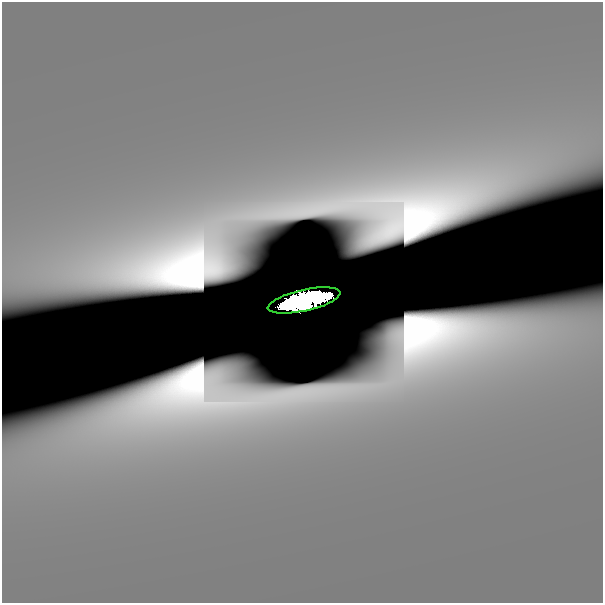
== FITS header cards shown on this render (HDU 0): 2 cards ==
NAXIS1  =                  601
NAXIS2  =                  601

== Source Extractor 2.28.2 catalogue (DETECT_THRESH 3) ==
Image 601 x 601 px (HDU 0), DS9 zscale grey, 1 PNG px = 1 image px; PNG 605 x 605 px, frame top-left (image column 1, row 601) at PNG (2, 2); each listed source drawn as its Kron ellipse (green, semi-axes under 4 px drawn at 4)
Background 6.39e-11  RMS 4.0e-11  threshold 1.19e-10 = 3 sigma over >= 5 px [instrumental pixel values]
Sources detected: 5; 4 with non-positive FLUX_AUTO (blend fragments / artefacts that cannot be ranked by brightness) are neither listed nor drawn; the other 1 listed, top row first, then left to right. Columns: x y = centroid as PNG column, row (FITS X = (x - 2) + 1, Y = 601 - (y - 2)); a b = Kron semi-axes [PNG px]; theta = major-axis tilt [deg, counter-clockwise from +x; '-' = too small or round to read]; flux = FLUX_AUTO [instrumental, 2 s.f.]
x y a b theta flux
304 300 37 10 13 27
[4 non-positive-flux detections neither listed nor drawn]